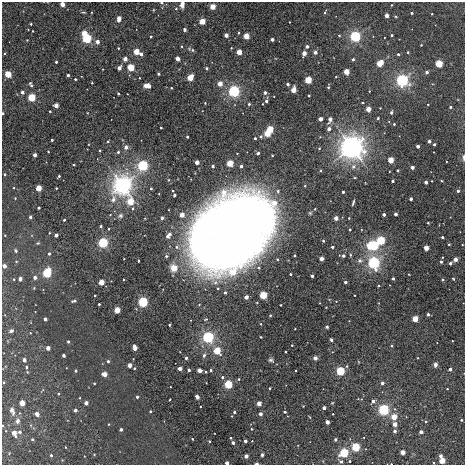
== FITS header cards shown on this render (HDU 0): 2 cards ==
NAXIS1  =                  463
NAXIS2  =                  463

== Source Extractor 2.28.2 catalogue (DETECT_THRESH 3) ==
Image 463 x 463 px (HDU 0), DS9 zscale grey, 1 PNG px = 1 image px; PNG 467 x 467 px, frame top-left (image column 1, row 463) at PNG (2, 2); no overlay
Background 0.00125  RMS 0.017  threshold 0.0523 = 3 sigma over >= 5 px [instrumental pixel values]
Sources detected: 321; all 321 listed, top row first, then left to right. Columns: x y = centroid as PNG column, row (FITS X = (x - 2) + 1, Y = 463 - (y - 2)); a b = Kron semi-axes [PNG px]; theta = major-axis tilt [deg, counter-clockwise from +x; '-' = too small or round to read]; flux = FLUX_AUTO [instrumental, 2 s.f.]
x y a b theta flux
161 3 4 3 - 2.6
62 4 3 3 - 24
182 5 5 4 - 7.3
391 5 3 2 - 0.84
212 6 3 3 - 41
176 9 4 4 - 1.4
83 12 6 3 -1 1.1
325 12 4 3 - 1.9
412 13 3 3 - 2
432 14 3 2 - 0.67
386 15 3 3 - 14
119 19 5 3 - 23
202 21 3 3 - 50
289 22 3 2 - 0.59
31 24 3 3 - 1.4
184 29 4 3 - 2.5
33 31 3 2 - 0.8
84 33 4 3 - 38
238 33 3 3 - 1.6
226 35 3 3 - 14
339 35 3 2 - 1.3
392 35 3 3 - 1.9
246 36 3 3 - 45
355 36 4 4 - 380
151 37 3 3 - 1.9
87 39 4 4 - 210
272 39 3 3 - 6.2
27 40 2 2 - 0.65
97 42 3 3 - 15
421 45 3 2 - 0.75
181 46 3 2 - 1.1
307 46 4 4 - 2.3
118 48 3 3 - 1.2
231 48 2 2 - 0.83
192 50 7 3 -22 2.4
136 52 4 3 - 52
239 52 3 3 - 39
315 52 3 3 - 8.7
408 52 3 2 - 1.4
304 53 3 3 - 21
4 54 4 2 - 0.96
141 54 3 3 - 6
398 54 3 3 - 2.6
125 59 3 3 - 15
177 59 3 3 - 20
353 59 3 3 - 3.4
56 62 3 3 - 2.3
380 63 5 3 - 55
439 64 4 4 - 97
131 67 4 3 - 97
119 68 4 3 - 12
206 68 3 3 - 2.8
346 72 3 3 - 42
427 72 3 3 - 5.4
8 74 4 3 - 70
158 74 3 2 - 1.4
68 75 3 3 - 3.8
336 77 3 2 - 0.73
139 78 2 2 - 0.88
190 78 4 3 - 59
75 79 3 3 - 2
308 80 3 3 - 83
402 80 5 5 - 220
92 83 3 2 - 1
220 84 3 3 - 24
287 84 3 3 - 2.2
31 85 7 4 -69 2.6
146 86 6 3 -8 29
328 87 3 3 - 1.3
171 88 3 3 - 1.6
293 90 4 3 - 36
234 91 5 5 - 210
369 91 2 2 - 0.84
22 92 3 3 - 5.3
118 93 3 3 - 3.1
265 93 3 3 - 6.2
309 95 3 3 - 1.7
31 97 4 4 - 110
266 101 3 3 - 3.8
205 103 3 3 - 0.98
363 103 3 2 - 1.2
249 104 3 3 - 2
263 104 2 2 - 0.66
428 104 3 2 - 1.1
56 105 4 3 - 19
450 107 3 3 - 2.5
380 108 2 2 - 0.65
368 109 3 3 - 31
50 111 3 2 - 1.6
391 112 3 3 - 4.2
3 113 3 2 - 1.5
378 118 3 3 - 2.4
320 119 3 3 - 14
330 119 4 3 - 12
394 124 3 3 - 1.4
161 128 3 2 - 1.7
270 129 4 3 - 66
329 129 3 3 - 8.7
267 133 4 3 - 63
187 137 3 3 - 3
255 138 3 3 - 2.7
52 140 3 3 - 2.5
108 141 3 3 - 1.7
429 141 3 3 - 6.2
434 144 3 3 - 2.6
418 146 3 3 - 8.1
126 147 5 5 - 3.9
352 147 11 10 - 490
319 148 3 2 - 1.2
100 150 3 2 - 1.5
48 151 3 2 - 0.76
118 152 3 3 - 2
258 153 3 3 - 3.4
35 155 3 3 - 10
464 157 8 3 -90 2.4
391 160 3 3 - 44
197 162 3 3 - 16
230 163 4 4 - 59
74 165 3 2 - 1.4
143 166 4 4 - 310
213 166 3 3 - 4.3
241 166 3 3 - 4.7
353 166 8 7 - 4.8
412 167 3 3 - 9
398 170 3 3 - 1.4
5 174 4 4 - 1.8
59 176 3 2 - 2.2
392 181 3 3 - 2.5
432 181 2 2 - 0.65
442 181 4 2 - 0.84
426 182 3 3 - 7.7
122 185 9 8 - 300
305 186 3 3 - 0.95
38 188 3 3 - 49
56 188 3 2 - 1.1
151 189 3 2 - 1.8
173 191 3 3 - 1.2
278 191 4 4 - 2.3
458 191 3 3 - 3.5
343 192 3 3 - 3.8
174 195 3 2 - 1.3
15 198 3 3 - 0.89
113 199 10 7 75 5.5
411 199 3 3 - 6.2
130 202 4 4 - 62
353 203 5 2 - 1.9
38 208 3 3 - 4.1
133 209 4 3 - 1.5
315 209 3 3 - 1.1
384 214 3 3 - 7.1
395 214 3 3 - 7.3
110 215 4 2 - 0.73
182 215 3 3 - 20
120 216 7 6 - 2.7
30 217 3 3 - 3.5
162 218 4 3 - 2.1
336 218 3 3 - 18
349 218 3 3 - 1.1
64 220 3 3 - 1.9
428 223 3 2 - 1.3
240 224 9 8 - 350
101 226 3 3 - 3.5
109 229 3 2 - 1.4
350 229 3 3 - 2.9
49 233 2 2 - 0.89
233 233 67 46 43 2200
5 235 2 2 - 0.72
56 235 3 3 - 8.6
169 235 7 4 48 9
442 237 3 3 - 3
381 240 4 4 - 140
323 241 3 3 - 1.9
103 242 4 4 - 280
449 244 3 2 - 0.95
373 245 5 4 - 250
177 247 6 5 - 3.1
332 247 3 3 - 3.1
426 248 3 3 - 29
257 249 22 16 50 77
16 251 4 3 - 1.7
49 254 3 3 - 2.4
350 255 5 3 - 1.3
166 256 3 3 - 2.2
294 256 3 3 - 2.3
343 256 3 3 - 5.2
124 259 2 2 - 0.7
321 259 3 3 - 17
455 259 3 3 - 12
138 261 3 2 - 1.7
360 261 7 6 - 3.1
441 262 4 3 - 2.9
374 263 6 5 - 190
450 263 3 3 - 3.8
4 266 3 3 - 9.5
174 268 4 4 - 38
233 272 22 17 15 70
47 273 5 4 - 160
290 274 3 3 - 2.4
312 276 3 3 - 4.8
35 277 3 3 - 5.7
393 278 3 3 - 3.7
14 279 3 3 - 0.94
20 279 4 3 - 7.8
442 279 3 3 - 3
453 279 3 2 - 0.95
123 280 3 2 - 1.1
101 282 4 3 - 36
345 282 3 3 - 4.6
379 286 3 3 - 1.5
225 292 3 3 - 3.2
95 295 3 2 - 1.2
263 295 4 3 - 110
246 297 3 3 - 12
74 301 4 3 - 2.8
336 301 2 2 - 0.64
143 302 4 4 - 270
257 303 2 2 - 0.97
99 304 3 3 - 2.1
280 305 3 2 - 1.2
117 310 3 3 - 48
428 314 3 3 - 4.5
270 315 3 3 - 0.96
45 319 3 3 - 5.4
415 319 3 3 - 50
169 325 3 3 - 2.9
327 327 3 3 - 1.9
295 329 2 2 - 0.7
11 331 5 4 - 2.9
208 337 5 5 - 190
331 340 3 3 - 2.1
68 341 3 3 - 2.5
452 341 3 2 - 0.9
292 345 3 2 - 1.2
391 346 3 2 - 1.5
48 348 3 3 - 12
134 348 6 3 -79 17
217 351 4 4 - 87
285 352 3 2 - 1.2
63 355 3 3 - 4.3
204 355 6 4 73 2.2
186 358 3 3 - 3.9
315 358 4 4 - 3.1
24 360 3 3 - 7.9
271 360 7 5 -31 2.3
108 361 3 3 - 2.6
130 365 3 3 - 19
435 365 5 4 - 4.2
26 367 4 3 - 1.8
134 368 3 2 - 1.4
180 368 3 3 - 14
450 369 3 3 - 6
189 370 3 3 - 4.7
199 370 3 3 - 17
211 370 3 3 - 2.1
296 370 3 2 - 1
75 371 4 3 - 1.2
340 371 4 4 - 160
206 372 3 2 - 1.6
104 374 4 3 - 21
222 377 3 3 - 3.1
239 379 3 3 - 1.3
3 382 3 2 - 0.89
94 383 3 2 - 1.2
382 383 3 3 - 6.4
228 384 4 4 - 130
270 388 3 3 - 1.8
447 389 2 2 - 0.85
58 394 3 2 - 1
137 397 3 3 - 2.4
197 397 4 3 - 11
373 401 3 3 - 5.5
22 403 4 3 - 28
86 403 3 3 - 11
259 403 3 3 - 20
200 406 3 2 - 1.2
324 408 3 3 - 9.9
75 410 3 3 - 3.8
384 410 5 5 - 170
12 411 8 5 -69 5
150 411 3 2 - 1.5
234 412 3 3 - 3.1
285 412 3 3 - 2.2
37 414 4 3 - 6.9
260 414 3 3 - 6.5
333 414 2 2 - 1.1
394 417 3 3 - 44
461 420 3 3 - 1.5
17 421 6 5 - 3.9
327 422 3 3 - 14
426 422 4 3 - 0.98
109 424 3 3 - 0.89
395 424 3 3 - 15
2 426 3 2 - 1.2
121 429 3 3 - 3.7
251 429 3 3 - 1.1
395 431 3 3 - 4.5
19 432 5 4 - 1.4
421 432 3 3 - 8.8
14 433 4 3 - 16
231 438 3 2 - 1.4
32 439 3 3 - 1.2
192 439 3 2 - 0.96
335 439 3 3 - 4.3
209 441 3 3 - 1.8
245 441 3 3 - 6.5
233 443 3 3 - 6.3
65 447 3 2 - 0.63
356 447 4 4 - 140
403 452 3 3 - 21
344 453 4 4 - 190
94 454 4 3 - 0.81
51 455 3 3 - 1.6
262 455 3 3 - 2.3
246 456 3 3 - 12
440 456 3 3 - 6.4
442 460 4 3 - 46
350 461 3 3 - 1.3
341 462 4 3 - 2.7
227 463 3 3 - 9.8
257 464 4 2 - 2.5
391 464 2 2 - 0.68
At the frame edge (FLAGS 8, measured only in part): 11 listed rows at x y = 161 3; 62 4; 182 5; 3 113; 464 157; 4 266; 2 426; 442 460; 227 463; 257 464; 391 464